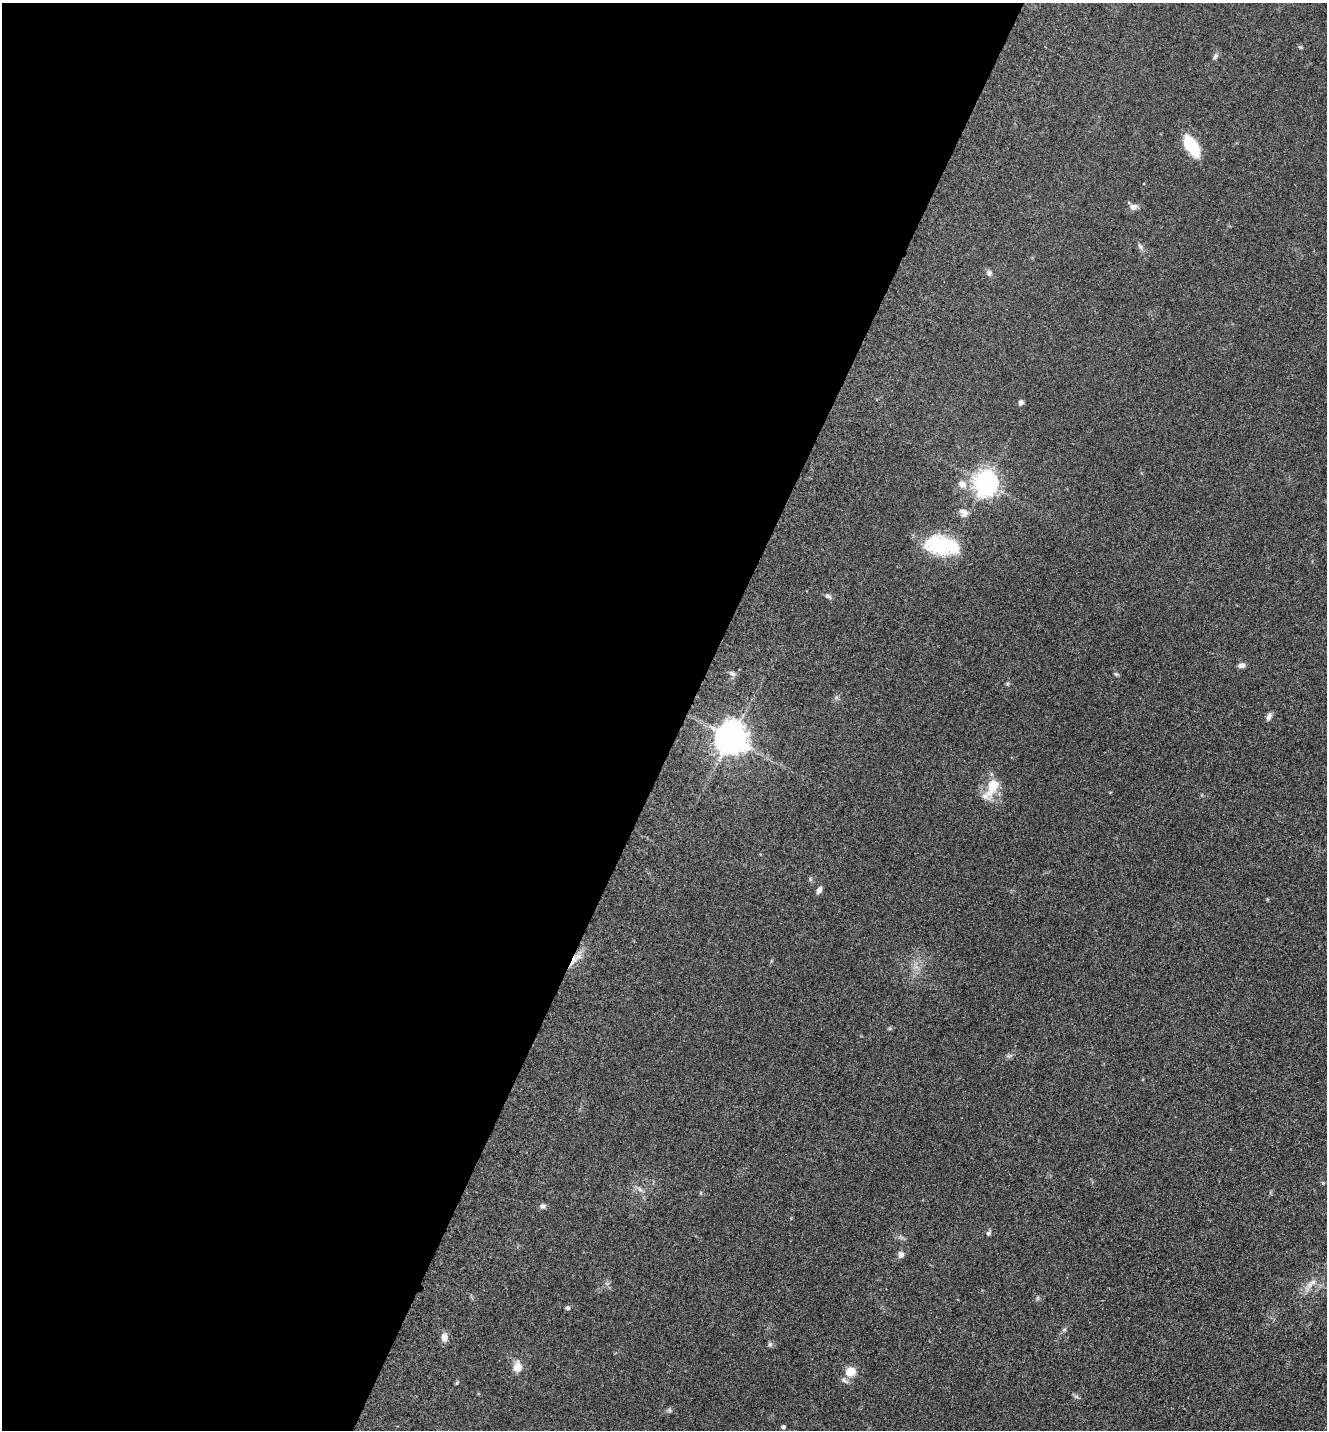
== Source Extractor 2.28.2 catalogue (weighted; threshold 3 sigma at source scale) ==
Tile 5 of 4 x 4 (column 1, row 2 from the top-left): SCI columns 298-1622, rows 2900-4327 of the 5806 x 5775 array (HDU 1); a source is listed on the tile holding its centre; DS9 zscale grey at full resolution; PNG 1329 x 1432 px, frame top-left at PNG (2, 3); no overlay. Shown black and unused: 52% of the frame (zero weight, under 3 of 5 exposures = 4% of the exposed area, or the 3 px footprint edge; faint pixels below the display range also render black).
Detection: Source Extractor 2.28.2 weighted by HDU 2 'WHT'; one run over the whole footprint, this tile lists its part. Background 0.0636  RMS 0.006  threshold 0.0272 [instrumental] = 3 sigma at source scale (4.5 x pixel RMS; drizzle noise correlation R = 1.50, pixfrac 1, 0.05/0.05 arcsec/px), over >= 5 px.
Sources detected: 37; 1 inside a brighter listed object's ellipse — not listed separately; the other 36 listed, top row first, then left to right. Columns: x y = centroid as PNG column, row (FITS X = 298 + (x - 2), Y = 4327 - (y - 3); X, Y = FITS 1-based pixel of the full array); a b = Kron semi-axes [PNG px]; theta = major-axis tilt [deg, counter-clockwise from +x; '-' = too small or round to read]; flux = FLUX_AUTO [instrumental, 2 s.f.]
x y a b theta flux
1300 47 6 4 -18 0.69
1215 57 9 4 63 1.3
1191 146 24 11 -56 21
1133 207 10 7 5 2.8
1140 246 10 4 -64 1.5
989 273 8 7 - 1.8
1021 402 6 5 - 1.9
985 483 8 7 - 450
962 484 10 8 -32 4
964 512 13 9 -46 3.2
942 545 36 18 -9 37
828 596 10 5 -30 1.3
1241 665 8 6 9 2.2
732 674 9 5 -35 1.7
1116 674 6 4 -43 0.85
1269 716 9 5 65 2.2
731 738 9 9 - 1000
992 786 21 12 70 13
819 890 8 5 61 2.5
574 960 15 5 63 4.3
640 1189 9 3 -45 1.3
543 1206 9 5 6 1.5
988 1233 7 5 16 1.2
901 1255 7 6 - 2.4
1311 1283 19 7 40 4.8
567 1308 6 5 - 1.1
1064 1330 6 4 19 0.88
444 1337 9 7 86 4
770 1344 7 5 78 1.1
517 1367 11 8 88 6
850 1372 10 8 35 9.6
844 1380 10 5 -34 1.6
457 1383 6 3 70 0.6
1076 1396 7 4 -20 1
669 1410 6 4 -72 0.83
783 1427 4 4 - 1.2
Overlapping masked pixels (flux is a lower limit): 1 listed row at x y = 574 960